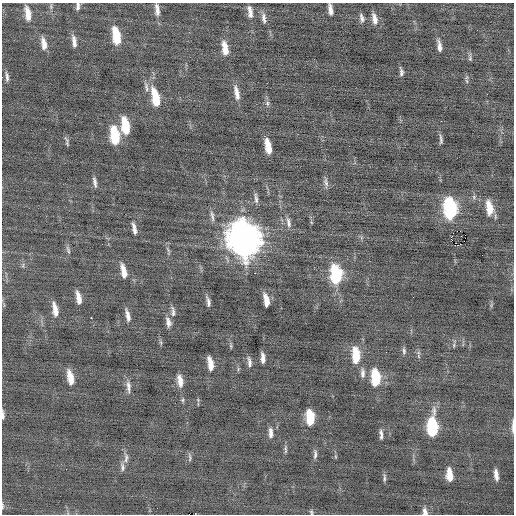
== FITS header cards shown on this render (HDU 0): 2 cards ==
NAXIS1  =                  512 / Axis length
NAXIS2  =                  512 / Axis length

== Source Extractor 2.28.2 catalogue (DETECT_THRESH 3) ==
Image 512 x 512 px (HDU 0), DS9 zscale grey, 1 PNG px = 1 image px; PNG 516 x 516 px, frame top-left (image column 1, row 512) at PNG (2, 3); no overlay
Background -0.0511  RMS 0.76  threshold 2.29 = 3 sigma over >= 5 px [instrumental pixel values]
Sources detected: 85; all 85 listed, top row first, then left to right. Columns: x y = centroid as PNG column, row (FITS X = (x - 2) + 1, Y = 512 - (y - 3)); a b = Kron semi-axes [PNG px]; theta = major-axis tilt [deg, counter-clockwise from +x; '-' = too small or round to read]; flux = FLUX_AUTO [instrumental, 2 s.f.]
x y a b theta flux
78 6 9 5 86 170
51 7 7 5 -81 90
330 9 11 4 -80 280
157 10 16 6 -84 330
250 12 16 6 -82 330
28 14 16 6 -80 610
264 18 14 6 -82 230
362 18 9 5 -74 180
374 19 13 6 -78 350
116 36 15 6 -81 1600
74 41 13 5 -81 300
44 44 15 6 -81 430
439 46 13 4 -82 270
225 48 16 7 -81 660
470 58 8 5 89 94
401 72 7 3 -81 140
7 77 13 4 -85 180
467 81 7 4 -71 87
146 87 15 5 -78 190
237 93 19 6 -79 420
155 98 19 7 -77 1500
267 103 8 6 89 130
441 121 2 2 - 110
125 126 16 7 -80 1600
115 135 16 7 -81 2200
441 139 13 4 -85 140
67 142 11 3 -80 110
268 146 13 5 -78 820
95 182 13 4 -79 180
326 183 14 5 -80 180
256 198 14 4 -83 180
489 208 16 7 -82 900
450 209 15 8 -84 7100
212 216 16 4 -81 190
288 222 15 5 -78 230
134 229 13 5 -78 270
460 231 2 2 - 190
451 237 4 3 - 590
244 239 18 12 -77 83000
68 250 12 5 -71 130
168 250 9 3 -57 98
23 265 7 4 73 82
123 271 14 5 -78 550
255 273 2 2 - 130
336 275 16 9 -85 3600
78 298 14 5 -79 440
266 300 12 5 -79 540
208 302 10 4 -79 190
55 310 16 6 -80 470
173 312 16 5 -85 190
128 315 15 5 -77 290
91 318 3 2 - 520
168 322 13 7 -77 280
161 343 6 4 -72 76
454 345 6 4 90 83
231 346 6 4 -72 73
404 351 10 5 -86 120
356 355 15 7 -87 1500
418 356 6 4 -70 71
263 358 10 4 -86 280
249 362 13 5 -81 210
210 364 13 5 -80 570
362 373 13 6 -88 210
70 378 15 6 -78 730
376 378 14 7 -87 2200
180 381 15 7 -80 470
128 387 17 6 -87 280
182 400 6 5 - 77
3 415 10 3 -86 130
310 418 12 6 -86 1500
513 426 18 3 89 180
432 427 15 7 -90 3900
271 433 12 5 -88 260
381 434 12 4 -86 180
285 450 12 4 -90 120
315 454 13 4 88 160
190 457 11 4 -86 100
126 458 15 6 -89 230
122 467 12 6 -82 190
449 474 12 6 -86 710
496 475 13 5 -82 310
384 478 11 4 86 120
2 506 9 3 -87 73
311 512 7 4 -76 76
425 512 9 6 -78 220
At the frame edge (FLAGS 8, measured only in part): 7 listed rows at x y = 78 6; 330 9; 3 415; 513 426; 2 506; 311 512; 425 512